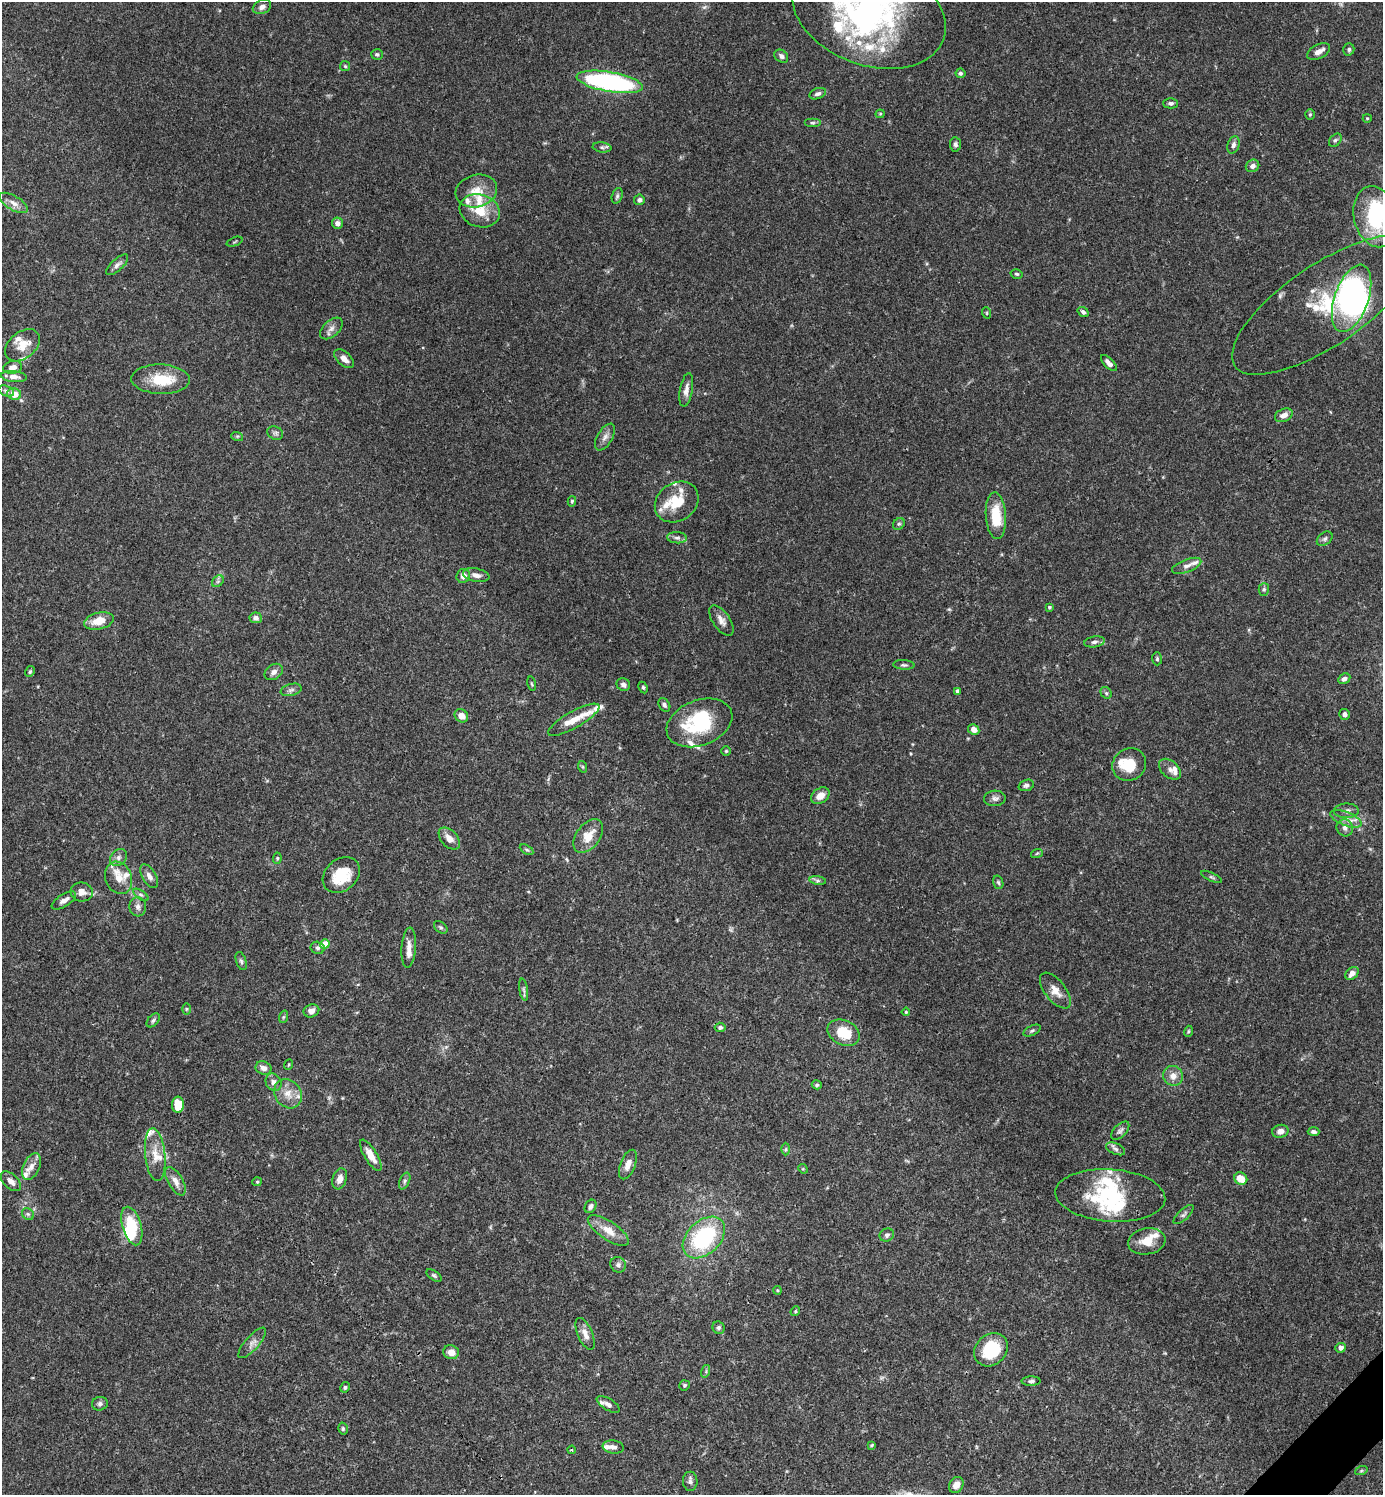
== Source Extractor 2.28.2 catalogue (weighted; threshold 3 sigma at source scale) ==
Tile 6 of 4 x 4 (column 2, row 2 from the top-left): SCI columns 1681-3061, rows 2989-4481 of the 5979 x 5980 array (HDU 1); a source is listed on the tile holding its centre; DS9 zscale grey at full resolution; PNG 1385 x 1497 px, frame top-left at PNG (2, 2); each listed source drawn as its Kron ellipse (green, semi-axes under 4 px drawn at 4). Shown black and unused: <1% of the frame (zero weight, under 3 of 4 exposures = <1% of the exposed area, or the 3 px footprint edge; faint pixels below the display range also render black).
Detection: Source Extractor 2.28.2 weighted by HDU 2 'WHT'; one run over the whole footprint, this tile lists its part. Background 0.0656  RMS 0.0031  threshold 0.0141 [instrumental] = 3 sigma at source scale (4.5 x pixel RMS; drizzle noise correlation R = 1.50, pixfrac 1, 0.05/0.05 arcsec/px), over >= 5 px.
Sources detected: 223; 1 too faint to see at this stretch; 8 inside a brighter object's white glare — neither listed nor drawn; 35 inside a brighter listed object's ellipse — not listed separately; the other 179 listed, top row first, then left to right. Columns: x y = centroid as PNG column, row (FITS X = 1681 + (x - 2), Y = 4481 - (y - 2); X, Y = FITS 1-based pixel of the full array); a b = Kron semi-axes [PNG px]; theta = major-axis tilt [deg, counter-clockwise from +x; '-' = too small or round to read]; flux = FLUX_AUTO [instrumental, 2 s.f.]
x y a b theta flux
262 7 9 7 23 1.3
869 12 79 52 -20 100
1349 49 6 5 - 0.65
1319 52 12 7 28 1.9
377 54 6 5 - 0.56
781 56 7 6 - 1
345 66 5 5 - 0.42
960 73 5 5 - 0.63
610 82 33 10 -10 58
818 94 8 5 21 0.95
1171 103 7 5 1 0.82
880 114 4 4 - 0.35
1310 114 5 4 - 0.41
1367 118 4 4 - 0.3
812 123 8 4 0 0.58
1335 140 7 5 49 0.7
955 144 7 5 -85 0.83
1233 145 9 6 71 1
602 147 9 5 -6 0.79
1252 166 7 6 - 1.2
476 191 21 16 14 5.7
617 196 8 5 72 0.68
639 200 5 5 - 0.95
14 203 16 7 -30 2.2
480 211 20 16 -18 7.3
1376 217 31 22 -75 25
337 223 5 5 - 1.6
235 242 8 2 21 0.36
117 265 14 5 43 1.2
1017 274 6 4 -15 0.52
1352 298 35 17 71 60
1325 305 109 40 34 39
1083 312 6 4 -38 0.76
987 313 6 3 -72 0.35
331 328 13 8 42 1.7
22 345 20 13 38 5.1
344 359 12 6 -42 2.2
1109 363 10 4 -46 1.6
13 367 9 6 13 1.9
14 377 13 5 -5 2
160 379 29 14 -2 10
686 390 17 6 80 1.9
6 391 8 5 -21 0.78
14 394 7 6 - 4
1284 415 9 6 23 2.1
275 433 8 6 -27 0.81
237 436 6 4 -17 0.36
605 437 15 7 59 1.8
572 501 5 4 - 0.47
677 502 23 19 35 8.8
996 516 23 10 -86 9.4
899 524 6 5 - 0.59
677 538 10 5 -5 1
1325 539 9 6 39 0.84
1187 566 15 6 21 1.6
476 575 13 6 -12 1.7
463 576 7 6 - 2.1
218 581 6 5 - 0.65
1264 589 6 5 - 0.59
1049 607 4 3 - 0.41
256 618 6 5 - 1.2
721 620 17 8 -55 2.1
99 621 15 8 13 5.1
1094 642 10 5 9 0.96
1157 659 6 5 - 0.51
904 665 10 4 -4 0.73
30 671 5 4 - 0.51
274 672 10 7 35 1.5
1344 679 6 5 - 1
531 684 7 3 -80 0.41
623 685 7 6 - 1.1
643 687 6 4 -63 0.51
291 690 11 6 14 1
957 691 4 3 - 0.7
1106 693 6 5 - 0.56
664 705 7 5 -57 0.8
1345 714 5 5 - 1.1
461 716 7 6 - 2.9
574 720 29 8 29 4.6
699 723 34 22 21 21
974 730 6 5 - 2.1
726 751 5 5 - 0.41
1129 765 17 16 - 7.9
583 767 6 4 -71 0.37
1170 769 13 8 -41 1.6
1026 785 8 5 18 0.84
820 796 10 7 35 2.9
995 798 11 7 4 1.2
1346 811 12 7 1 1.4
1346 819 16 7 -21 2.5
1345 828 9 8 - 1.5
588 836 19 12 53 5.5
449 839 13 8 -48 2.8
527 850 7 4 -30 0.49
1037 853 6 3 19 0.37
118 858 9 7 48 1.3
277 858 6 4 83 0.36
341 875 20 15 41 11
149 876 13 7 -59 1.8
1212 877 11 3 -25 0.53
119 878 16 13 -68 4
818 880 8 4 -8 0.78
998 882 7 5 -73 0.56
82 892 11 9 -7 2.4
141 895 9 4 -35 0.68
64 900 14 6 32 1.8
138 907 9 8 - 1.4
441 927 7 5 -40 0.63
325 944 5 4 - 5.1
409 947 20 7 86 2.4
317 948 7 6 - 0.74
241 961 9 5 -71 0.71
1352 973 7 5 44 1.9
524 990 11 4 -81 0.68
1055 991 21 10 -52 3.2
186 1009 5 3 - 0.35
311 1011 8 6 22 1.6
906 1012 4 4 - 0.38
283 1017 6 4 70 0.45
153 1020 8 5 46 0.7
720 1027 5 5 - 0.82
1032 1031 9 5 26 0.64
1188 1031 6 3 71 0.36
844 1033 17 12 -25 8.9
288 1065 5 3 - 0.27
263 1068 8 6 -20 1.7
1173 1076 10 9 - 2.4
274 1082 9 7 -56 1.4
817 1085 5 4 - 0.53
288 1094 15 13 -53 3.8
178 1105 8 6 -90 5.9
1120 1131 11 6 45 1.1
1280 1131 8 6 12 1.9
1314 1132 6 4 -3 0.83
786 1149 6 4 89 0.51
1116 1149 10 5 -24 1
155 1155 27 10 -84 4.7
371 1155 18 6 -58 3.4
628 1165 15 7 68 2.5
31 1166 14 8 66 2.3
803 1169 5 4 - 0.32
340 1179 11 7 71 2.3
1241 1179 7 6 - 4.5
11 1181 12 7 -43 1.8
175 1181 16 7 -60 2.5
405 1181 9 5 67 0.7
257 1182 5 4 - 0.35
1110 1195 55 26 -4 25
591 1206 7 5 58 0.99
28 1214 6 5 - 0.63
1184 1214 12 5 43 0.89
132 1226 20 9 -74 9.5
608 1230 24 9 -34 4.6
887 1235 7 6 - 0.84
704 1238 24 16 44 31
1147 1241 19 13 10 5.2
618 1265 8 7 - 1
434 1275 9 4 -37 0.6
777 1290 4 3 - 0.3
795 1311 5 4 - 0.38
719 1328 6 6 - 0.69
585 1334 17 7 -66 2.5
252 1343 19 7 49 1.9
1341 1348 5 4 - 1.4
991 1350 18 15 42 15
451 1352 8 7 - 2.8
706 1371 6 4 73 0.53
1031 1381 9 4 1 0.78
684 1385 5 5 - 0.49
345 1387 5 4 - 0.54
100 1404 8 6 17 0.96
608 1404 13 5 -31 1.3
343 1429 6 4 -77 0.48
872 1445 4 3 - 0.32
613 1447 10 6 -8 1.4
572 1450 4 3 - 0.31
1361 1471 6 4 19 0.48
690 1481 9 7 -90 1.2
956 1485 8 6 57 2.5
Isophote crosses this tile's border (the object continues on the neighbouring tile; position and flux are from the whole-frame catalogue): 2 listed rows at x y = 869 12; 1376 217